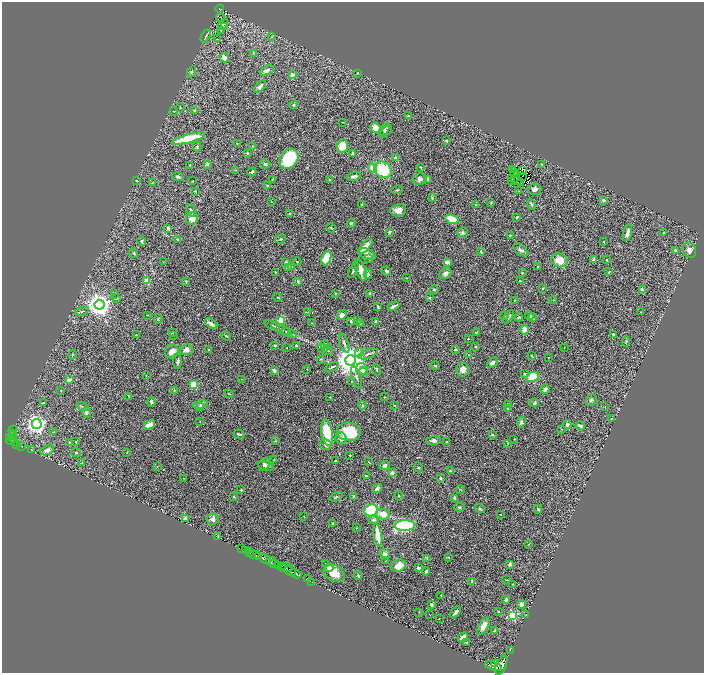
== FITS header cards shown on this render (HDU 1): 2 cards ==
NAXIS1  =                 1404
NAXIS2  =                 1341

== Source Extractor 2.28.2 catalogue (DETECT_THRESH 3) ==
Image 1404 x 1341 px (HDU 1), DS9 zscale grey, zoomed out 1/2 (1 PNG px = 2 x 2 image px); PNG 706 x 675 px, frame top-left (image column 1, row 1341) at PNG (2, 2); each listed source drawn as its Kron ellipse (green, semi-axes under 4 px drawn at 4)
Background 0.736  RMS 0.039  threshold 0.118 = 3 sigma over >= 5 px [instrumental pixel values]
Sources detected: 372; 22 cannot appear on this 1/2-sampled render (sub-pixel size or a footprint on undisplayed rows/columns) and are neither listed nor drawn; the other 350 listed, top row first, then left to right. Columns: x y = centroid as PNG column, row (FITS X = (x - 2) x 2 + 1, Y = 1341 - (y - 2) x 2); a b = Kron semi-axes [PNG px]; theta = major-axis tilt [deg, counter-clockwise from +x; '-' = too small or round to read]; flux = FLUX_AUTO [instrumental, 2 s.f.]
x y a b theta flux
220 9 4 3 - 150
221 17 4 1 - 4
223 24 6 4 59 15
224 26 2 1 - 25
221 30 3 2 - 4.8
206 36 7 3 61 9.7
272 37 3 3 - 4
217 39 3 2 - 3.6
253 53 4 2 - 5.3
224 58 5 4 - 52
267 70 8 4 26 29
191 72 6 3 61 10
357 73 3 2 - 3
292 75 4 3 - 27
260 87 7 4 48 24
293 105 4 4 - 11
180 108 4 2 - 4.2
174 111 3 2 - 3.6
194 111 4 3 - 6.5
408 116 3 2 - 5.9
343 122 2 2 - 2.9
376 128 6 4 -36 120
385 129 7 3 53 13
386 131 8 4 46 17
188 138 17 4 15 300
446 141 3 3 - 14
237 144 3 3 - 5.2
253 146 3 2 - 4.5
342 146 7 5 80 120
197 147 5 3 - 11
247 153 3 2 - 7.8
353 153 3 3 - 11
396 157 3 3 - 5.6
289 159 11 8 53 390
207 164 2 2 - 61
265 164 5 4 - 12
542 164 2 2 - 6.1
190 165 3 2 - 5
421 167 2 2 - 6
373 168 5 4 - 90
236 170 3 2 - 5.3
383 170 9 7 -37 290
512 170 2 1 - 3.1
523 171 2 1 - 2.6
252 172 4 3 - 11
514 172 2 1 - 0.72
515 173 2 1 - 2.9
354 176 7 3 17 19
523 176 2 1 - 3.9
178 177 5 4 - 18
512 178 2 1 - 1.7
273 179 3 3 - 6.1
420 179 7 5 16 30
514 179 2 1 - 2
137 180 3 2 - 3.7
330 180 3 2 - 4.4
427 180 3 2 - 54
517 180 2 1 - 1.6
193 181 2 1 - 3.3
512 181 2 1 - 2
152 183 3 3 - 4.2
520 183 2 1 - 3.7
267 186 4 3 - 7.1
534 189 7 5 3 29
397 190 6 2 6 8.7
196 191 3 3 - 5.4
519 191 2 1 - 2.3
432 198 3 3 - 6
603 200 3 3 - 17
271 202 2 2 - 3.3
491 203 3 2 - 4.2
532 204 6 3 -68 14
362 205 4 2 - 10
476 205 4 2 - 6.1
191 210 7 3 -60 16
398 210 8 6 9 57
290 214 3 2 - 11
517 217 3 2 - 10
192 218 6 6 - 59
452 219 7 4 -19 170
351 223 4 3 - 9
168 228 3 3 - 23
331 228 5 2 - 6.5
389 232 2 2 - 32
463 233 5 5 - 16
628 233 9 3 77 39
664 233 3 3 - 6.7
510 236 4 2 - 5.1
177 239 3 3 - 7.4
281 239 5 4 - 11
142 241 4 3 - 7.3
604 242 2 2 - 5.2
365 246 9 4 47 56
521 250 9 5 -38 27
675 250 3 2 - 6.1
689 250 8 6 -68 38
481 251 4 2 - 9.2
134 253 5 3 - 7.2
367 254 9 5 -22 38
326 258 7 4 66 250
368 258 3 3 - 6.4
594 259 4 3 - 23
560 260 8 6 -18 110
606 260 2 2 - 9.9
163 262 2 1 - 2.5
286 262 4 3 - 11
297 262 4 2 - 5.6
447 262 4 3 - 36
292 266 3 3 - 4.7
538 266 2 2 - 5.3
288 268 2 2 - 110
353 270 8 3 67 16
361 270 11 5 -71 78
386 271 5 3 - 13
275 272 3 2 - 4.3
609 272 3 2 - 4.8
445 273 6 5 - 30
522 273 2 2 - 8.3
368 274 5 4 - 17
406 278 3 2 - 3
147 281 3 2 - 210
186 281 3 2 - 5.4
298 281 3 2 - 12
520 281 3 3 - 7.8
542 288 2 2 - 5.1
434 290 4 3 - 7.7
642 290 4 3 - 39
335 293 3 2 - 5.2
370 293 2 2 - 5
114 294 3 2 - 2.9
278 297 5 3 - 6.7
429 297 3 3 - 8.7
116 298 3 2 - 4.9
515 300 4 2 - 5.7
553 300 4 1 - 2.6
99 305 5 5 - 7200
393 306 6 2 26 23
378 307 4 2 - 10
82 311 7 3 23 9.4
308 312 2 2 - 4
640 312 2 1 - 1.9
147 315 2 2 - 2.4
342 315 5 4 - 28
504 316 4 3 - 8.6
530 316 4 3 - 17
508 317 7 3 55 17
518 317 5 2 - 8.3
532 318 4 3 - 14
158 319 5 2 - 6
281 320 3 3 - 220
357 320 3 2 - 3.3
351 321 3 2 - 8.3
375 321 3 2 - 7.6
312 323 2 2 - 3.1
211 324 7 3 -38 36
360 324 3 2 - 3.5
272 325 8 3 -25 14
281 329 11 3 -27 20
524 330 5 3 - 84
286 331 3 2 - 5.8
477 332 4 2 - 7.8
172 333 3 2 - 4.4
289 333 8 2 -19 13
136 334 2 1 - 3.3
614 334 3 2 - 12
173 336 2 2 - 3
226 336 5 2 - 7.8
468 339 3 2 - 4
626 342 5 2 - 6.7
344 343 10 3 -69 15
324 344 4 3 - 8.8
275 345 4 3 - 11
297 345 2 2 - 19
475 347 2 2 - 8.5
287 348 2 1 - 2.6
323 348 5 3 - 12
564 348 2 1 - 2.2
186 350 7 5 12 43
209 350 2 2 - 17
455 350 4 2 - 7.7
328 351 5 2 - 6.5
172 352 7 6 - 63
359 352 5 4 - 16
368 354 10 3 21 16
72 355 5 2 - 5.1
469 355 3 2 - 3.8
532 356 4 2 - 4.7
548 358 2 1 - 2.8
320 359 3 3 - 5.3
350 360 5 5 - 12000
178 361 8 4 88 17
493 362 6 3 41 21
435 365 4 2 - 7.7
332 367 7 3 28 11
307 369 3 2 - 3.4
362 369 6 5 - 31
463 369 7 6 - 45
377 370 5 2 - 9.1
274 371 4 3 - 25
363 372 4 4 - 22
524 374 3 2 - 8.3
146 375 2 2 - 2.3
357 377 12 3 -71 17
532 377 6 5 - 150
241 379 2 1 - 2.2
69 380 4 3 - 39
351 381 2 2 - 3.7
194 385 4 4 - 170
545 389 4 3 - 26
61 390 3 3 - 5.5
174 390 3 2 - 3.7
229 394 5 2 - 4.6
129 396 2 2 - 6.3
330 397 2 2 - 6.2
385 397 2 1 - 4.9
591 400 6 5 - 18
43 402 3 2 - 5.6
151 402 5 3 - 12
534 403 4 3 - 17
200 404 7 3 11 15
363 405 4 3 - 8.2
508 405 3 3 - 13
82 406 6 3 -18 10
394 406 3 2 - 4.5
200 407 4 3 - 15
605 407 3 1 - 2.5
507 408 3 2 - 5.5
86 412 5 4 - 21
612 418 3 2 - 5.4
200 421 2 1 - 2.6
521 422 5 4 - 18
37 424 5 5 - 3200
567 424 4 3 - 22
149 425 6 4 30 59
580 426 5 3 - 23
562 429 2 2 - 3.1
13 430 4 2 - 70
54 432 2 2 - 3.2
349 432 12 9 -6 330
327 433 13 5 -81 250
12 434 3 1 - 110
239 434 5 3 - 14
492 435 3 2 - 7.3
12 436 3 2 - 180
10 437 3 2 - 400
341 438 6 5 - 32
514 439 2 2 - 3.1
11 441 5 2 - 460
275 441 3 3 - 4.2
434 441 7 4 2 20
69 442 4 3 - 6.6
76 442 4 2 - 5
447 442 2 2 - 3.8
14 443 3 2 - 220
508 443 3 2 - 4.8
17 444 4 2 - 160
325 445 6 5 - 19
22 446 3 2 - 3.1
31 450 4 3 - 6.9
47 450 7 4 28 37
76 453 5 4 - 8.4
127 453 3 2 - 3.5
350 455 2 2 - 7.5
274 459 2 2 - 3.2
335 461 2 2 - 16
368 462 3 2 - 3.4
82 463 3 3 - 4.8
264 464 6 5 - 17
157 466 2 2 - 2.4
266 466 8 5 -8 18
385 466 5 4 - 19
418 467 5 3 - 7.3
450 471 3 2 - 20
392 473 2 2 - 65
366 476 3 2 - 14
183 478 2 1 - 2.1
441 478 3 3 - 14
377 488 5 3 - 27
241 490 3 3 - 7.7
460 490 4 2 - 3.8
353 496 4 3 - 6.1
399 496 5 2 - 5.3
234 497 3 2 - 6.9
336 497 7 3 20 8.8
455 498 4 3 - 26
459 507 6 3 -3 9.4
480 509 5 4 - 11
538 509 4 4 - 11
371 510 7 6 - 600
383 514 7 5 -18 69
500 514 2 2 - 3.7
304 516 3 2 - 2.4
186 518 2 2 - 88
213 519 6 5 - 29
373 520 5 3 - 16
333 523 3 3 - 7.8
405 526 10 5 2 800
356 528 3 2 - 4.2
378 535 11 3 -82 160
218 537 3 3 - 8.1
529 544 2 2 - 3.2
241 549 2 1 - 21
246 551 3 2 - 180
250 552 3 3 - 220
385 554 5 4 - 32
254 555 6 3 -7 1100
259 557 2 2 - 390
448 557 3 2 - 4
427 558 4 3 - 8.7
264 559 7 3 -33 1900
271 561 5 3 - 1000
385 561 3 2 - 2.9
274 564 4 2 - 300
326 564 3 2 - 6.9
509 564 3 2 - 30
278 566 4 3 - 520
282 566 3 2 - 400
398 566 8 6 24 87
286 568 7 2 6 530
329 568 4 4 - 45
418 568 2 2 - 27
290 571 6 2 -21 1100
426 571 4 3 - 11
334 573 11 8 -29 110
296 574 6 2 -25 1400
358 575 4 3 - 9.6
307 578 3 1 - 65
507 580 3 2 - 3.2
472 581 2 2 - 40
312 582 2 1 - 18
513 584 3 2 - 3.6
441 595 2 1 - 4.3
506 600 4 3 - 18
521 604 4 4 - 25
431 605 3 2 - 24
419 612 3 2 - 2.3
455 612 7 3 50 19
498 612 3 3 - 4.6
526 614 4 1 - 4.4
430 615 2 1 - 1.7
512 615 3 3 - 670
439 618 2 1 - 2.2
483 626 9 4 61 60
494 631 3 2 - 13
463 637 6 3 44 53
466 642 2 2 - 3.8
510 650 2 1 - 20
495 663 3 1 - 520
501 665 10 5 67 4800
493 666 9 4 -19 3200
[22 sub-pixel or undisplayed-footprint detections neither listed nor drawn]